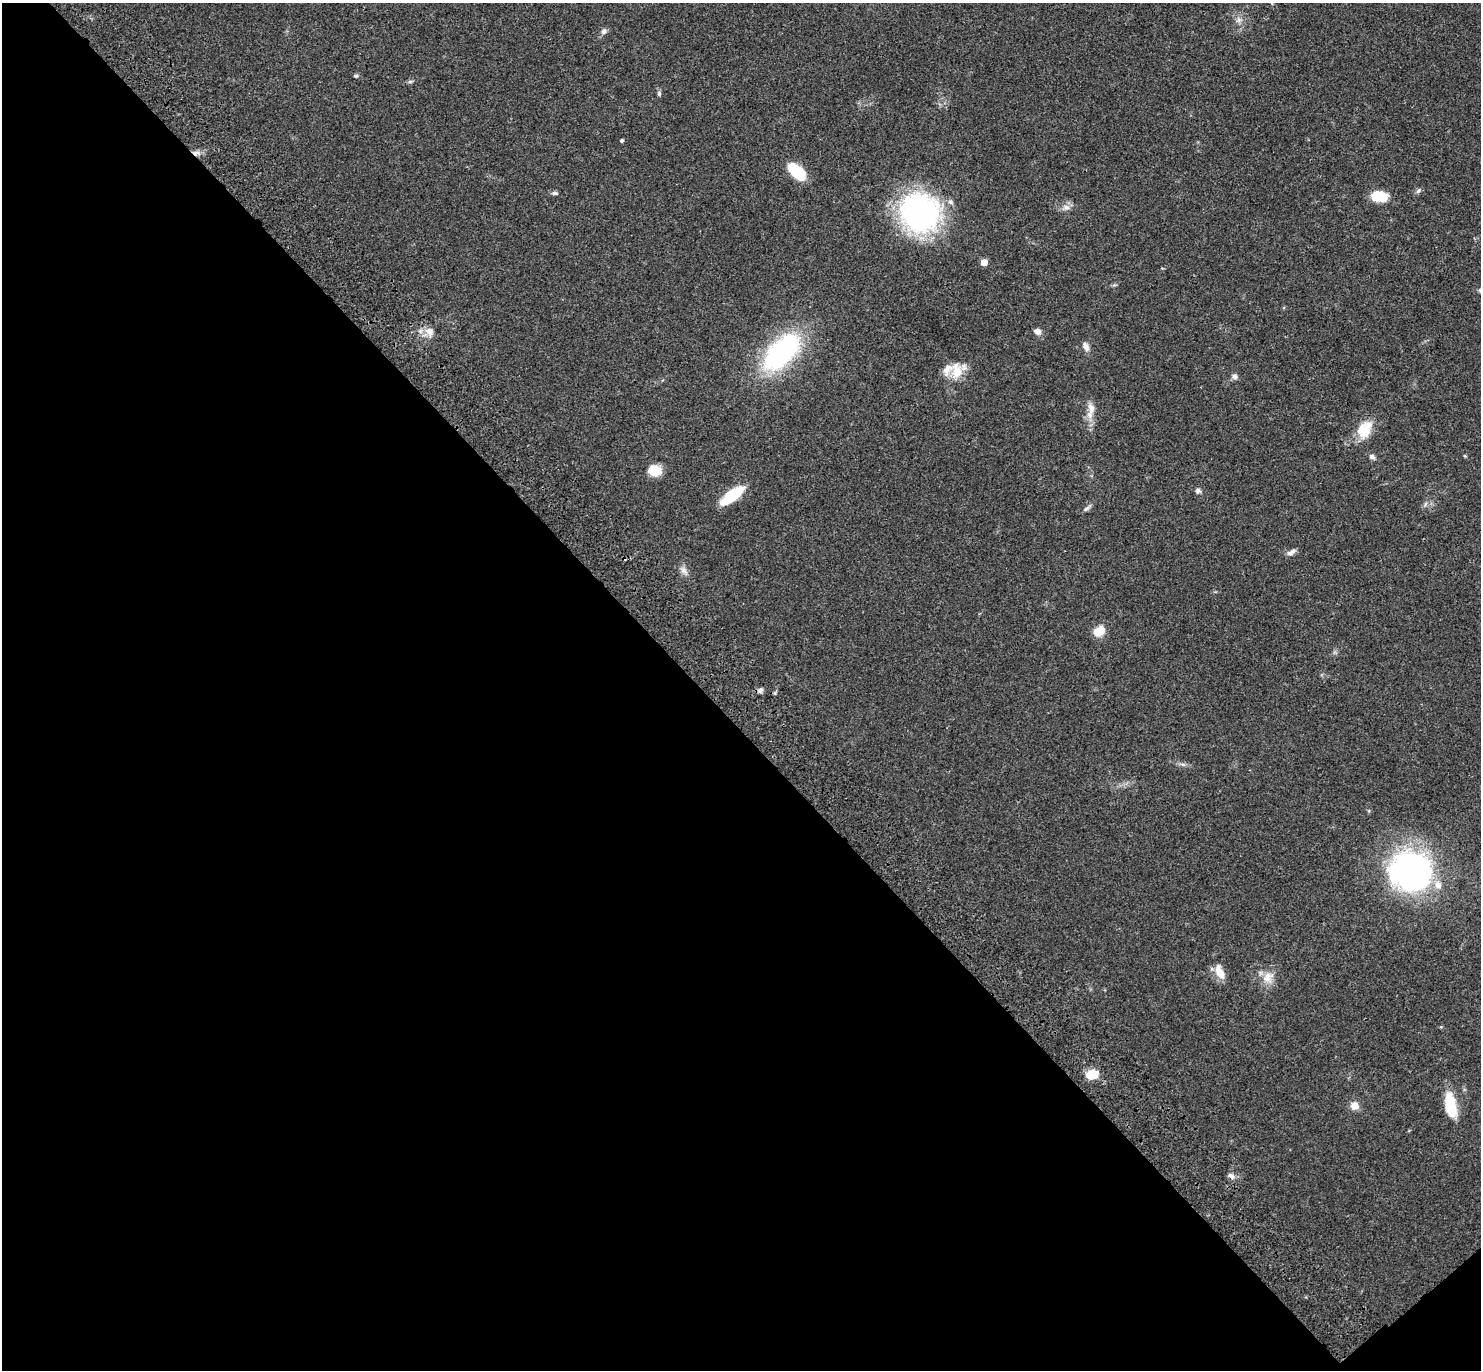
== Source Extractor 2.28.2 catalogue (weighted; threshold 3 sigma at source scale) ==
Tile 14 of 4 x 4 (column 2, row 4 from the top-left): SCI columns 1577-3055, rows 251-1618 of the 6121 x 6108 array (HDU 1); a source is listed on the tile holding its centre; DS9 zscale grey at full resolution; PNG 1483 x 1372 px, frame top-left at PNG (2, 3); no overlay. Shown black and unused: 48% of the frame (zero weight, under 3 of 4 exposures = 6% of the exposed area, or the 3 px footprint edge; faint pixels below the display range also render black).
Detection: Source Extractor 2.28.2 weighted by HDU 2 'WHT'; one run over the whole footprint, this tile lists its part. Background 0.0502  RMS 0.0054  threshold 0.0242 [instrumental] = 3 sigma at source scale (4.5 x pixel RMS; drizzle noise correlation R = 1.50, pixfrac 1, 0.05/0.05 arcsec/px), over >= 5 px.
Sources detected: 43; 1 cosmic-ray / hot-pixel residue — not listed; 2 inside a brighter listed object's ellipse — not listed separately; the other 40 listed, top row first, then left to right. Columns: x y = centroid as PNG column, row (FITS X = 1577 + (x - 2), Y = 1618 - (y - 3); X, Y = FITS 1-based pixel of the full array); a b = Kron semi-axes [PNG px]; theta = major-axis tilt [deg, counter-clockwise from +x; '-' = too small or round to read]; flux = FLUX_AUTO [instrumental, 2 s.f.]
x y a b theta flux
1239 20 8 7 - 2
604 31 8 7 - 1.8
356 76 6 4 -11 0.82
410 82 7 4 1 0.84
659 93 7 5 89 0.98
622 140 3 3 - 0.97
196 153 10 5 13 2.5
796 172 21 11 -43 19
1418 191 8 4 54 1
555 193 8 5 8 1
1379 196 17 11 -7 12
1066 207 11 6 -7 2.5
920 213 39 36 -35 120
984 262 5 5 - 7.6
429 331 12 10 -60 4.2
1037 331 9 7 -12 2.6
1086 347 12 7 -68 2.6
781 352 54 27 46 73
957 371 22 14 -90 9.8
1234 376 7 7 - 1.8
1091 408 18 9 -82 5.2
1366 431 28 13 68 10
1465 456 5 3 - 0.46
1372 457 8 6 -27 1.6
655 470 12 10 -10 10
1198 491 7 6 - 1.5
732 495 24 9 38 25
1087 508 11 5 42 1.4
1291 552 15 5 27 2
684 570 14 7 -55 2.7
1099 631 11 9 38 8.4
760 690 8 6 27 1.5
1411 872 30 28 -15 220
1438 885 12 9 -78 4.8
1220 972 19 9 -65 6.4
1268 977 17 15 56 6.8
1092 1074 12 8 12 11
1450 1105 30 13 -81 16
1354 1106 9 8 - 4.7
1231 1176 9 6 -40 2
Overlapping masked pixels (flux is a lower limit): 1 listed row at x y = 196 153